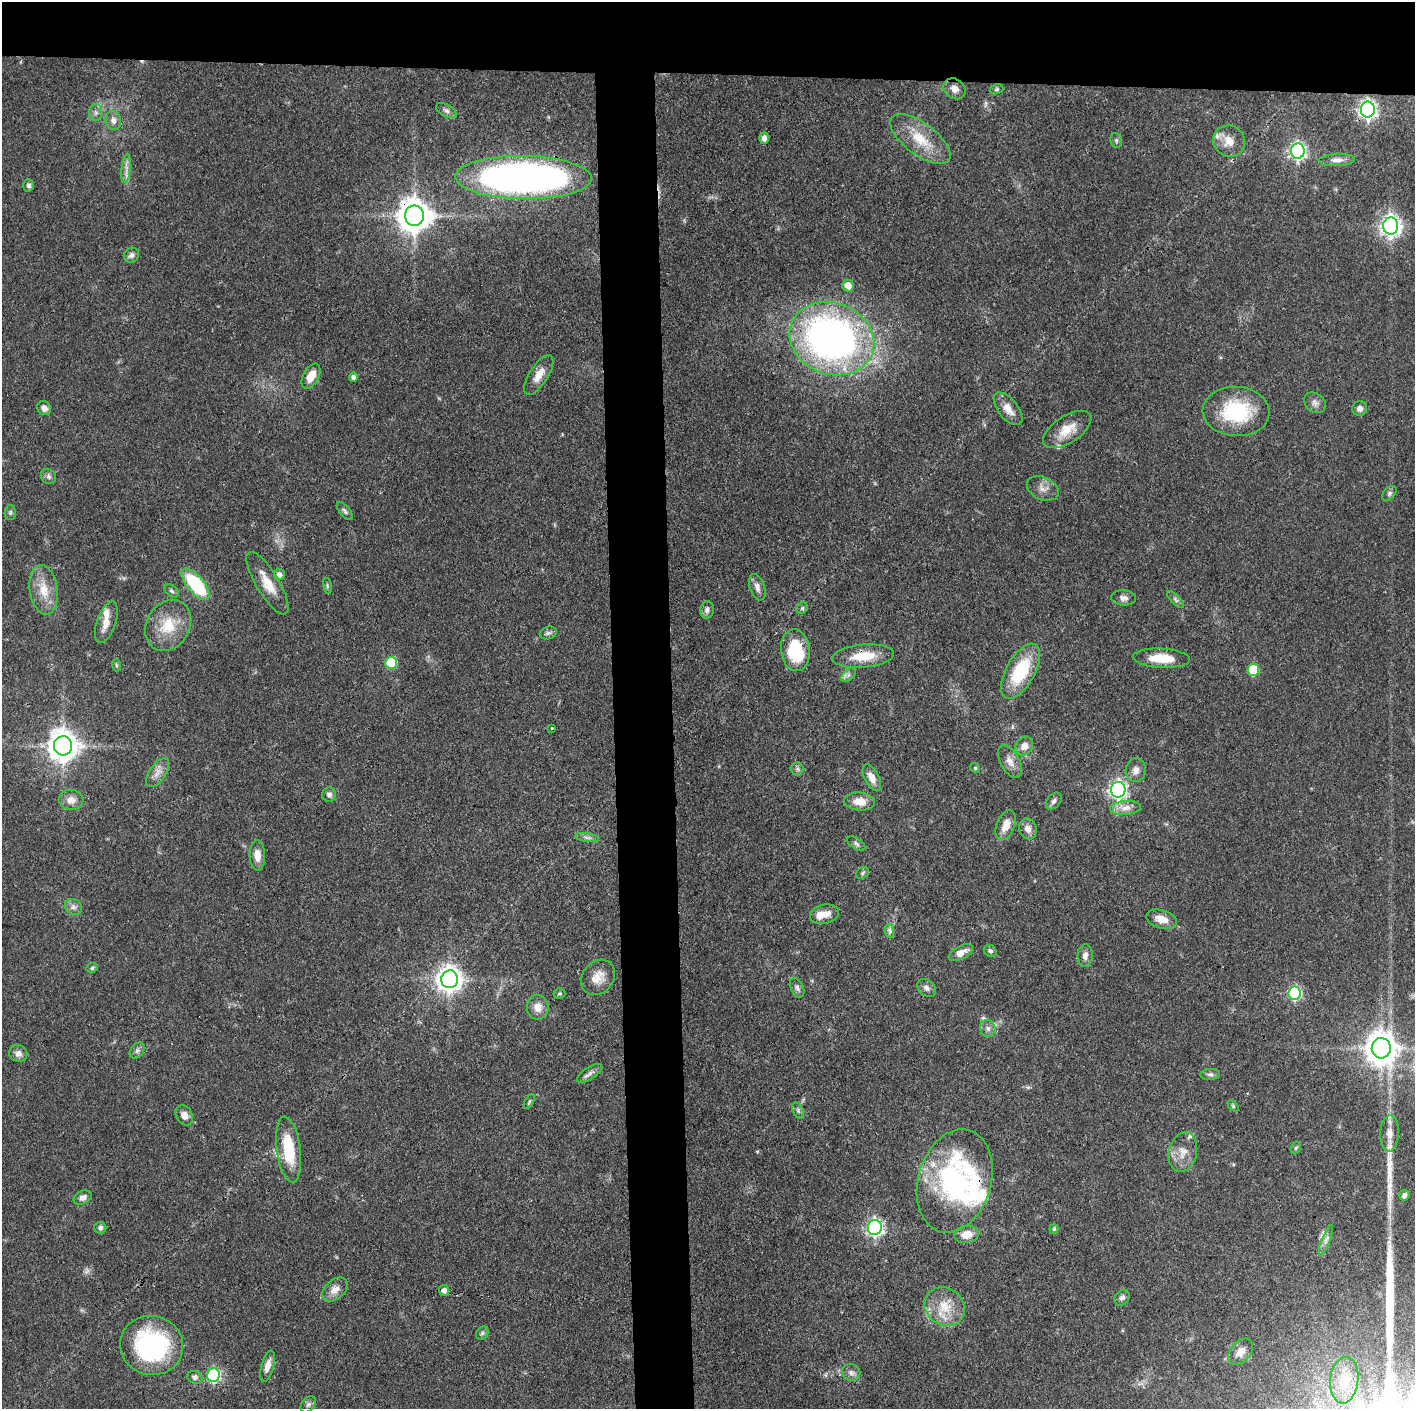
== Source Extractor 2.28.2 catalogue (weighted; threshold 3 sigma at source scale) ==
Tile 2 of 3 x 3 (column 2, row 1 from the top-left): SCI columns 1415-2827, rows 2815-4221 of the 4241 x 4221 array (HDU 1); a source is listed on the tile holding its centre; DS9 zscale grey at full resolution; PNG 1417 x 1411 px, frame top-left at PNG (2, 2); each listed source drawn as its Kron ellipse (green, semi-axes under 4 px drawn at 4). Shown black and unused: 9% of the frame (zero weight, under 3 of 4 exposures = <1% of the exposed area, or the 3 px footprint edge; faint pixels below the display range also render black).
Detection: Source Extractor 2.28.2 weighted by HDU 2 'WHT'; one run over the whole footprint, this tile lists its part. Background 0.087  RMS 0.004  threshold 0.0179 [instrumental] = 3 sigma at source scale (4.5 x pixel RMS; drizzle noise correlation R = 1.50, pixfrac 1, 0.05/0.05 arcsec/px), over >= 5 px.
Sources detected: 137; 1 too faint to see at this stretch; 1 inside a brighter object's white glare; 2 long thin detections or spike segments (spike, bleed or trail) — neither listed nor drawn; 6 inside a brighter listed object's ellipse — not listed separately; the other 127 listed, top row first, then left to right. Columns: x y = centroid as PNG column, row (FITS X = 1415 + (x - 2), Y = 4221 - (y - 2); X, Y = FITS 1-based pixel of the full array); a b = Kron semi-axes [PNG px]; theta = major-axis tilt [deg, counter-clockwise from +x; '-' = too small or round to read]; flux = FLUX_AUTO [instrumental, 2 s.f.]
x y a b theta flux
955 89 12 9 -36 2.7
997 89 7 5 16 0.7
1368 110 8 7 - 160
446 111 11 6 -29 1.3
96 113 8 6 -89 1.3
113 121 9 7 -73 2.2
764 138 5 4 - 2.1
920 139 35 16 -37 13
1116 140 7 5 -76 0.89
1229 141 16 15 - 5.6
1298 151 7 7 - 130
1337 160 18 6 3 2.4
126 168 15 4 84 2.3
523 177 68 21 -1 230
29 185 6 5 - 1.1
414 216 10 9 - 820
1391 226 8 7 - 220
131 255 8 7 - 1.5
848 286 6 5 - 3.9
832 339 43 35 -21 200
539 375 23 9 57 4.5
311 376 13 8 62 5.2
353 377 5 4 - 1.4
1315 403 12 9 -37 2.1
44 408 7 6 - 2.3
1008 409 19 10 -51 4.4
1360 409 7 7 - 1.7
1236 411 33 24 -3 29
1067 429 27 13 33 7.5
49 477 8 7 - 1.2
1043 488 17 11 -25 3.2
1389 493 9 5 46 0.96
345 511 11 5 -51 1.1
10 512 7 5 89 0.74
279 574 5 5 - 1.7
267 583 36 11 -59 7.9
196 584 19 8 -50 29
327 586 8 3 -78 0.6
757 587 14 7 -71 2.2
44 590 25 14 -81 8.2
171 591 8 5 -40 0.93
1123 598 12 7 -5 1.9
1175 599 11 4 -46 1
802 608 6 5 - 0.67
707 610 8 7 - 1.5
106 622 22 9 71 4.5
168 625 27 21 60 12
548 633 8 6 16 1.1
795 650 21 14 -82 22
863 656 31 11 5 11
1161 658 28 9 -3 10
391 663 6 6 - 19
116 665 6 4 -72 0.51
1253 670 6 6 - 19
1020 671 31 14 61 23
848 675 9 5 41 1.1
552 728 4 3 - 0.41
63 746 9 9 - 650
1024 746 10 8 54 3
1010 761 18 9 -62 3.5
975 768 5 4 - 0.56
797 769 6 6 - 0.95
1136 770 12 10 86 2.4
157 773 16 8 55 3.2
872 778 14 7 -62 3.7
1118 790 8 7 - 140
329 795 7 7 - 1.6
71 800 12 10 -3 3.2
1054 801 9 6 50 1.3
860 802 15 9 -6 5.4
1126 808 15 7 4 3.1
1006 825 16 9 67 4.6
1028 829 11 8 -71 3
587 837 12 4 -7 1.3
856 843 10 5 -35 1
257 856 15 8 -88 4.1
862 873 7 5 38 0.71
73 907 9 7 -34 1.6
825 914 15 9 13 4.2
1161 919 15 9 -15 4.5
890 931 7 4 -89 0.95
990 951 7 5 -32 0.99
961 953 13 6 27 3.4
1085 956 11 7 87 2.4
92 968 6 5 - 0.81
598 977 19 15 50 5.6
450 979 9 8 - 360
797 988 10 6 -63 1.3
927 988 10 7 -41 1.7
559 993 6 5 - 0.65
1295 993 7 6 - 53
538 1007 12 11 - 4.2
988 1028 8 7 - 1.7
1381 1048 10 9 - 690
137 1050 9 6 49 1.2
18 1053 9 8 - 2.2
590 1073 14 6 33 1.8
1210 1074 10 5 4 1.2
529 1102 8 3 60 0.57
1233 1106 6 4 -46 0.52
798 1110 8 5 -64 0.99
184 1115 10 8 -61 2.7
1389 1133 18 9 88 4.2
1296 1148 6 4 58 0.67
289 1149 33 12 -82 17
1183 1152 20 14 77 5.5
955 1181 53 36 73 76
1404 1195 5 5 - 0.95
83 1198 9 6 25 1.7
100 1228 6 6 - 1.1
875 1228 7 7 - 120
1054 1229 4 4 - 0.57
967 1234 12 8 7 5.1
1326 1240 16 4 69 1.8
335 1289 15 9 41 3.3
444 1291 5 5 - 1.9
1122 1298 8 6 46 1.3
945 1306 21 18 -34 10
482 1333 7 5 48 0.83
152 1345 32 29 -11 60
1240 1352 15 10 49 3.3
267 1366 16 6 73 3.3
851 1372 9 8 - 1.7
213 1375 7 6 - 58
195 1377 8 6 -23 1.2
1344 1380 23 14 84 8.8
308 1404 9 6 48 1.1
Overlapping masked pixels (flux is a lower limit): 2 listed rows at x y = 1368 110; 414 216